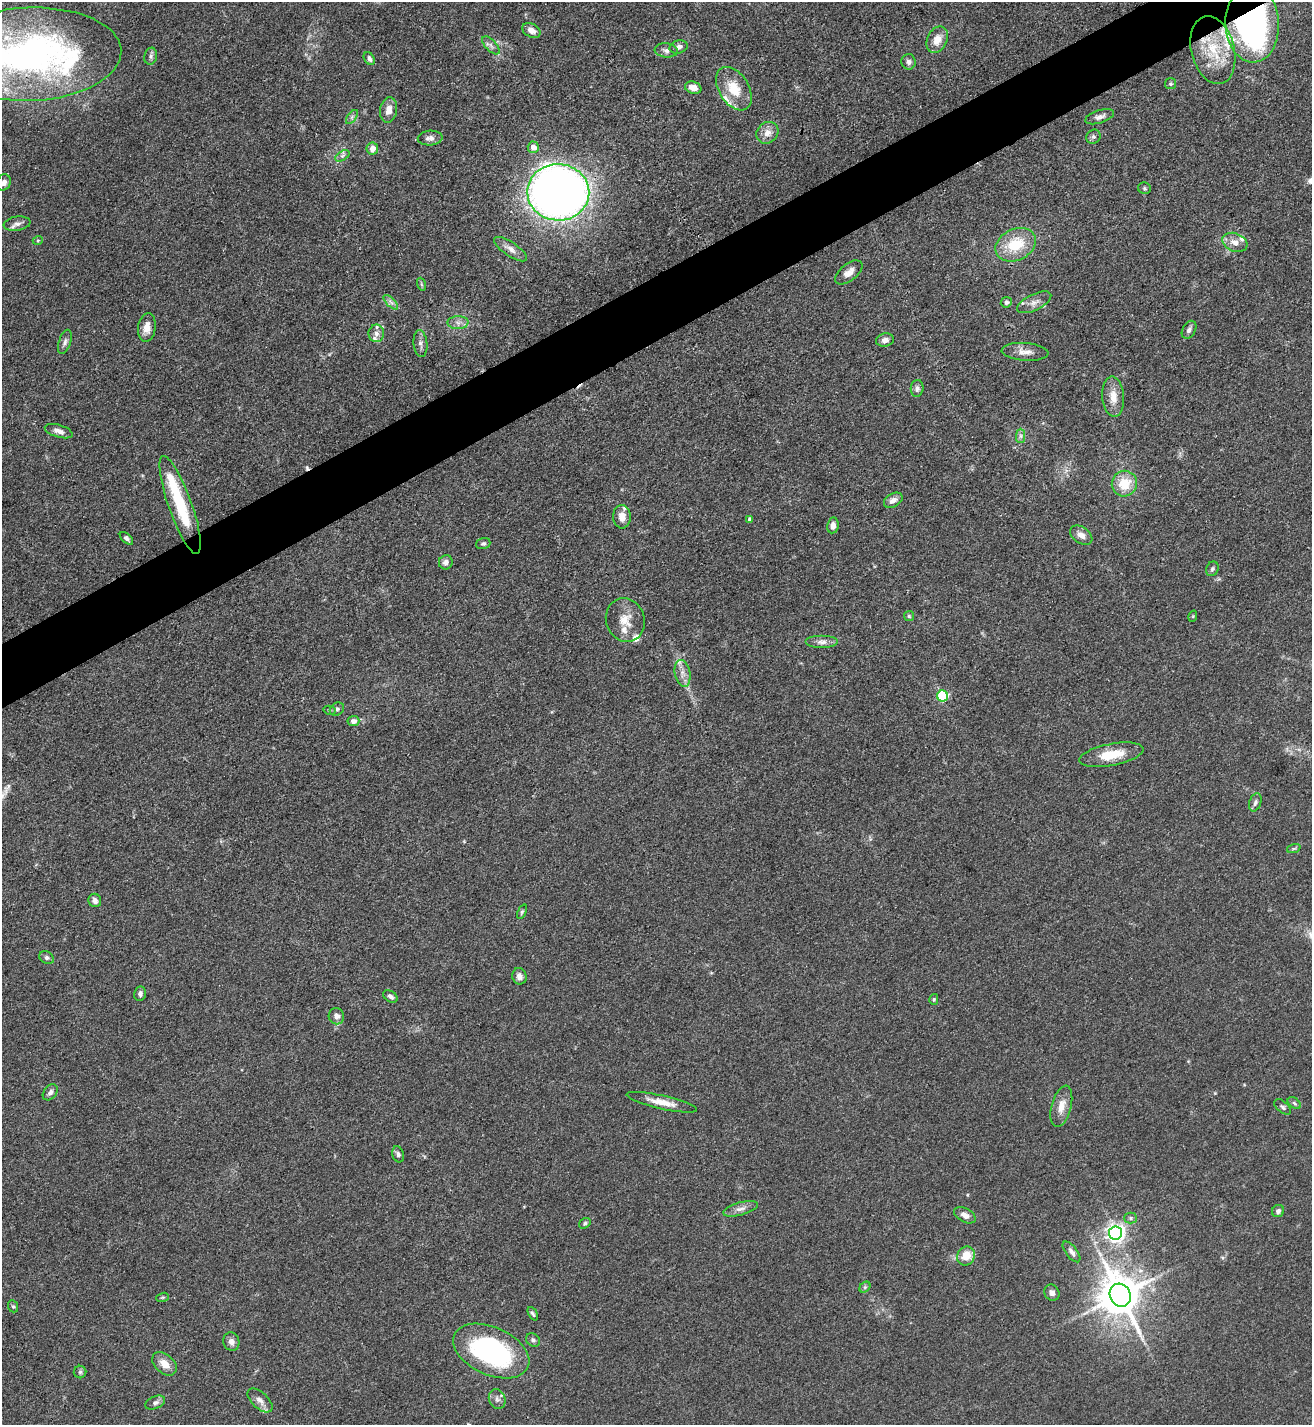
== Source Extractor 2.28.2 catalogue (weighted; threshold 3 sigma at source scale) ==
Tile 10 of 4 x 4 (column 2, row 3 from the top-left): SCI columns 1601-2910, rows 1425-2847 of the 5686 x 5693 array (HDU 1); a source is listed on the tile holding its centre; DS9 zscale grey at full resolution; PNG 1314 x 1427 px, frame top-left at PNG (2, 2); each listed source drawn as its Kron ellipse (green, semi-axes under 4 px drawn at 4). Shown black and unused: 4% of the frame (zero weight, under 3 of 4 exposures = <1% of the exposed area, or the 3 px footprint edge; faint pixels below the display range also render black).
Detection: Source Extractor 2.28.2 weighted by HDU 2 'WHT'; one run over the whole footprint, this tile lists its part. Background 0.0677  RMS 0.0058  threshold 0.0263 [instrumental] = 3 sigma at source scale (4.5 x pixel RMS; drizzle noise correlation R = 1.50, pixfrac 1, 0.05/0.05 arcsec/px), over >= 5 px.
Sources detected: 121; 2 cosmic-ray / hot-pixel residue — neither listed nor drawn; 12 inside a brighter listed object's ellipse — not listed separately; the other 107 listed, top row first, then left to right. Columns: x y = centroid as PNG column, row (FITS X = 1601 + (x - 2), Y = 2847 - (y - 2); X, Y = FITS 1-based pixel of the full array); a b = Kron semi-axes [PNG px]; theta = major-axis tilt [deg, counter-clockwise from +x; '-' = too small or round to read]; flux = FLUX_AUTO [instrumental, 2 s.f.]
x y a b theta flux
1252 24 38 26 -87 200
531 30 9 6 -29 4.1
937 40 14 10 63 7.1
491 45 11 5 -47 2.2
679 47 9 6 15 2.7
666 50 11 7 -6 2.6
1213 50 34 21 -76 25
30 54 92 46 2 240
151 56 8 6 80 1.8
369 58 7 5 -58 1.8
909 62 8 7 - 2.1
1171 84 5 5 - 1.1
693 88 8 6 -16 5.3
734 89 24 15 -58 16
389 110 13 8 81 5.1
352 117 8 4 54 1.5
1100 117 15 6 17 2.8
767 133 11 10 - 5
1093 137 7 6 - 1.5
430 138 12 7 4 3.1
533 147 6 5 - 3.9
372 148 6 5 - 4
342 156 8 4 31 1.5
4 182 8 7 - 3
1145 188 6 6 - 0.99
558 192 31 28 -1 670
17 224 13 7 8 2.9
38 240 5 3 - 0.57
1235 242 13 9 -21 4.7
1016 245 21 15 26 22
510 249 19 7 -34 3.9
849 272 16 8 39 4.4
421 284 6 4 -71 0.87
391 302 9 3 -45 1.7
1006 302 5 5 - 2.1
1034 302 18 8 26 4.5
458 323 10 6 -1 2.9
147 327 14 9 82 5.6
1189 330 9 6 60 2.1
376 333 9 8 - 2.7
885 340 9 6 9 3
65 342 12 6 72 2.1
420 344 13 7 -84 2.6
1025 352 23 9 -4 5.5
917 388 8 6 82 1.9
1113 397 20 11 -85 7.9
59 431 14 6 -17 3.3
1021 436 7 4 90 1.5
1124 484 13 12 - 15
893 500 10 6 30 3.4
180 505 52 12 -71 34
622 517 12 8 -89 5.2
750 519 4 4 - 1.6
833 525 8 5 81 3.1
1081 535 12 8 -35 3.7
126 538 8 4 -43 1.6
483 544 7 5 18 1.3
446 562 7 7 - 2.7
1212 569 7 6 - 1.3
909 616 5 5 - 0.79
1193 616 6 3 72 0.52
625 620 22 19 -70 11
822 642 16 6 0 3.2
682 673 13 7 -79 4.2
942 696 5 5 - 50
337 709 7 6 - 1.5
329 710 6 4 -12 0.88
353 721 6 5 - 2.8
1111 755 32 11 11 16
1255 802 9 6 71 1.9
1294 848 7 4 19 1.1
95 900 7 6 - 2.4
522 912 7 4 65 0.91
47 958 8 6 -32 1.5
519 976 8 7 - 2.8
140 994 7 6 - 2
390 996 8 5 -34 1.8
934 999 5 4 - 0.89
336 1016 8 7 - 3.2
50 1092 9 6 50 2.2
662 1102 36 6 -13 8.3
1294 1103 7 5 -37 1.1
1061 1106 21 10 75 6.9
1283 1107 10 5 -41 1.5
398 1154 8 5 -73 1.7
740 1209 18 6 16 3.6
1278 1211 6 6 - 1.8
965 1215 12 7 -28 3.4
1131 1218 6 5 - 1.1
585 1223 6 5 - 1
1115 1233 6 6 - 280
1072 1252 12 5 -52 2.7
966 1256 10 8 60 9
865 1287 6 5 - 1
1052 1293 8 7 - 2.5
1120 1295 12 10 -64 2000
162 1297 6 4 19 0.74
13 1306 6 5 - 0.95
533 1314 7 4 -63 1.2
533 1340 7 6 - 1.6
231 1342 9 8 - 3.3
491 1351 40 24 -24 100
164 1364 14 9 -41 6.3
80 1372 6 6 - 1.2
497 1399 10 8 -69 2.3
260 1400 15 8 -43 3.7
155 1403 10 6 23 2
Overlapping masked pixels (flux is a lower limit): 3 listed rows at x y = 1252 24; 1213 50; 30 54
Isophote crosses this tile's border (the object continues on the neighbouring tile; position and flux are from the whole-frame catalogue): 2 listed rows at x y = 30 54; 4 182